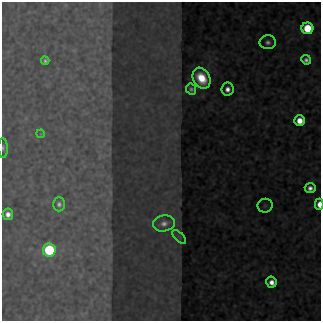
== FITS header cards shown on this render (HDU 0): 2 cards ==
NAXIS1  =                  319
NAXIS2  =                  319

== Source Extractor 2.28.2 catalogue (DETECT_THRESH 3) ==
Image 319 x 319 px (HDU 0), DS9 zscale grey, 1 PNG px = 1 image px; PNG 323 x 323 px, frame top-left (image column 1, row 319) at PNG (2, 2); each listed source drawn as its Kron ellipse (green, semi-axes under 4 px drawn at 4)
Background 88.7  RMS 0.43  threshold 1.28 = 3 sigma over >= 5 px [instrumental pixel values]
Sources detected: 19; all 19 listed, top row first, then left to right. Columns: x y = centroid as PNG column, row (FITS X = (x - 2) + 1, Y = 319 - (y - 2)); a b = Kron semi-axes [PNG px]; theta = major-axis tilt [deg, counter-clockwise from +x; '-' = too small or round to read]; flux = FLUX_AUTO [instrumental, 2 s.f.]
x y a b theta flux
307 28 6 6 - 1800
268 42 8 7 - 140
306 60 5 4 - 130
45 61 4 4 - 73
201 78 11 8 -61 1000
191 89 6 5 - 96
227 89 7 6 - 250
299 121 5 5 - 540
41 134 4 3 - 24
3 148 10 4 -88 86
310 188 5 5 - 180
59 204 7 6 - 120
319 204 6 3 -89 470
265 206 7 7 - 70
8 214 6 5 - 230
164 223 11 8 11 220
179 237 9 3 -45 50
49 250 6 6 - 4400
271 282 5 5 - 320
At the frame edge (FLAGS 8, measured only in part): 2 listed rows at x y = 3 148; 319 204